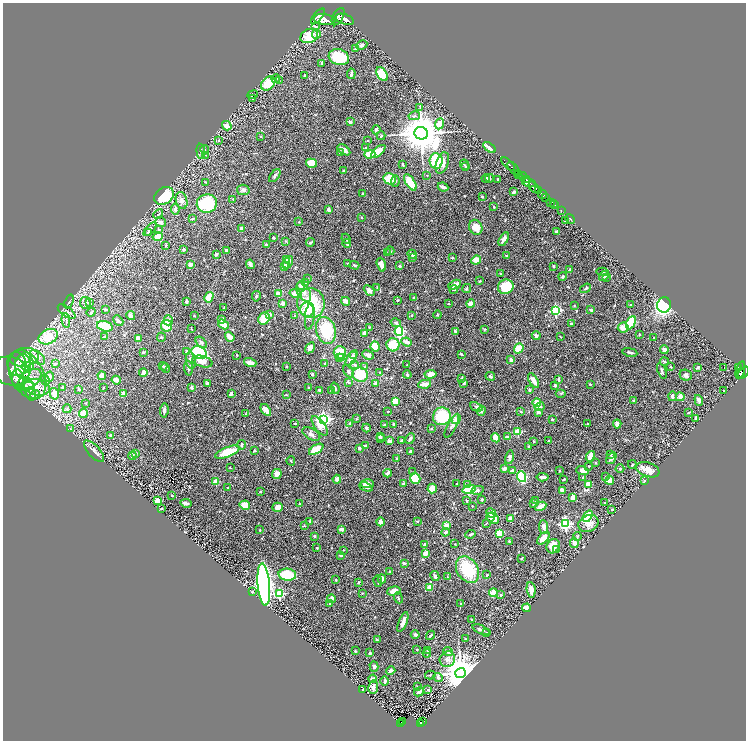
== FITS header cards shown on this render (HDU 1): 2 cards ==
NAXIS1  =                 1487
NAXIS2  =                 1476

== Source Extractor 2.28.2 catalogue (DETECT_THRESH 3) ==
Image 1487 x 1476 px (HDU 1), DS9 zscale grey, zoomed out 1/2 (1 PNG px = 2 x 2 image px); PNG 748 x 742 px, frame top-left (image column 2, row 1475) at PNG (3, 3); each listed source drawn as its Kron ellipse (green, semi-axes under 4 px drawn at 4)
Background 0.787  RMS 0.031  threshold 0.0923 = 3 sigma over >= 5 px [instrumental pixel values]
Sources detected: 670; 23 cannot appear on this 1/2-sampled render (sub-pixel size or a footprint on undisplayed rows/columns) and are neither listed nor drawn; of the other 647, the 500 brightest by FLUX_AUTO listed and drawn (147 fainter detections omitted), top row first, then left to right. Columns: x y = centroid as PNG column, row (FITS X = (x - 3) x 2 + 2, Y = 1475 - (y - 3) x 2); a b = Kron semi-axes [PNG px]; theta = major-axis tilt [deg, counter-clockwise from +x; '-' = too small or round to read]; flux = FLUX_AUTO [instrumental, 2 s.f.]
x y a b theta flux
318 16 9 4 52 6200
338 17 9 5 60 5900
345 19 9 5 -19 5600
324 20 11 5 -8 7300
315 26 4 3 - 9.1
316 34 4 4 - 26
309 36 9 7 22 160
362 45 6 4 26 16
355 49 3 3 - 5.3
339 57 10 8 -17 250
321 63 3 2 - 5.5
351 74 5 2 - 20
382 74 8 5 -55 160
304 75 2 2 - 12
276 78 4 4 - 8.9
279 81 3 3 - 4
268 83 8 6 42 210
252 95 5 3 - 9.1
253 98 4 3 - 6.3
420 107 3 2 - 4
414 116 6 4 12 12
350 122 3 2 - 7.9
440 124 5 4 - 88
227 126 5 4 - 33
376 130 4 4 - 9.7
421 133 7 6 - 24000
381 136 4 3 - 7.1
261 137 3 3 - 4
219 141 3 3 - 4.3
368 141 3 2 - 4.1
490 147 7 3 -36 42
365 148 2 2 - 14
205 150 4 3 - 7.7
344 150 7 3 -37 38
201 151 7 3 -85 10
378 151 9 4 40 81
340 152 3 3 - 13
370 154 5 3 - 160
206 155 3 2 - 4
436 161 8 6 -83 250
311 163 5 4 - 140
442 163 11 6 71 70
403 164 4 2 - 7.9
508 164 8 2 -44 1600
464 165 5 3 - 7.2
466 167 4 3 - 5.6
513 168 8 2 -51 1800
344 171 3 2 - 13
518 173 2 1 - 300
427 175 2 2 - 4.5
519 175 4 2 - 570
275 176 7 3 53 12
522 176 4 2 - 530
486 178 4 3 - 11
490 178 4 3 - 6.7
390 179 6 5 - 120
498 179 2 2 - 6
526 180 4 2 - 470
395 181 6 3 86 8.2
206 182 3 2 - 3.8
410 182 9 4 -58 170
529 183 7 3 -16 1400
443 187 5 2 - 17
534 187 6 3 -50 3300
243 190 6 5 - 19
539 191 2 2 - 550
514 192 3 2 - 20
363 194 3 2 - 5.7
542 194 5 2 - 1600
164 196 11 8 34 400
482 197 3 2 - 8.7
546 198 3 2 - 270
233 199 4 2 - 6.4
182 200 8 5 -74 28
551 202 2 1 - 11
207 203 10 9 - 390
553 203 2 1 - 59
555 205 2 1 - 14
494 207 2 2 - 5.6
175 209 5 3 - 20
328 210 3 2 - 33
561 210 2 1 - 25
158 214 5 2 - 5.4
193 218 4 2 - 7.1
362 218 3 3 - 4.3
570 219 5 2 - 4.6
565 221 3 2 - 4.9
160 222 5 5 - 22
299 222 3 3 - 5
476 227 8 6 -61 74
241 228 3 2 - 12
150 229 9 3 49 7.8
159 230 4 2 - 4.7
148 232 4 3 - 6.7
557 232 3 2 - 16
158 237 5 4 - 79
274 238 2 2 - 13
346 239 5 3 - 5.7
504 239 7 3 60 29
286 241 3 3 - 4.2
311 242 4 2 - 11
347 243 4 3 - 13
266 244 2 2 - 10
166 245 3 3 - 4.9
184 249 3 2 - 11
226 250 3 2 - 19
390 251 4 3 - 9.8
387 253 2 2 - 4.6
216 254 3 2 - 19
412 254 5 3 - 21
507 256 4 3 - 5.1
413 258 2 2 - 15
452 258 4 3 - 7.1
287 259 4 3 - 14
476 260 5 4 - 55
288 262 7 4 62 41
348 263 3 2 - 5
250 264 5 3 - 24
190 265 4 3 - 21
287 265 4 3 - 12
354 265 5 3 - 12
381 265 7 4 -72 43
284 266 3 3 - 32
399 266 2 2 - 16
554 266 3 2 - 6.5
570 270 4 2 - 14
602 272 5 2 - 6.7
501 274 3 2 - 3.8
563 276 4 3 - 10
604 276 6 3 41 42
607 277 3 2 - 4.2
307 279 3 2 - 4.6
480 281 4 2 - 4.2
306 282 4 3 - 9.6
455 285 7 3 25 49
301 286 4 4 - 24
377 287 3 2 - 5.3
506 287 8 7 - 250
466 288 5 3 - 7.8
585 288 6 3 34 8.8
369 290 6 4 -44 23
454 290 4 2 - 8.1
304 292 10 6 -61 38
278 293 4 3 - 42
296 294 6 4 -14 59
256 296 5 3 - 9.7
209 297 5 4 - 73
413 298 3 3 - 8.1
398 300 3 3 - 7.7
186 301 3 2 - 23
346 301 4 3 - 59
69 302 7 4 70 11
85 303 6 5 - 16
89 303 4 3 - 6.7
283 303 3 3 - 29
311 303 15 14 - 330
448 304 2 2 - 4.3
471 304 4 4 - 49
574 305 2 2 - 4
630 305 2 2 - 6.5
664 305 7 7 - 610
224 308 3 2 - 3.9
105 309 4 2 - 7.6
307 310 7 6 - 62
556 310 3 3 - 730
591 310 3 2 - 11
67 312 10 5 -35 18
91 312 4 3 - 7.5
270 314 3 3 - 14
412 315 3 2 - 3.9
437 315 4 2 - 5.4
131 316 4 3 - 27
194 316 3 2 - 3.8
295 316 3 2 - 9.2
310 316 13 5 84 25
264 318 6 5 - 100
66 320 7 2 -84 8.3
168 320 5 4 - 19
222 320 3 2 - 12
118 321 6 3 -44 17
396 323 5 4 - 14
631 323 7 4 63 290
224 324 6 3 -32 110
572 324 4 2 - 12
105 326 8 5 -16 160
167 326 6 5 - 110
369 327 2 2 - 4.8
623 328 5 5 - 52
191 329 3 2 - 4.7
484 329 3 3 - 6.8
326 330 14 9 -74 240
399 331 4 4 - 560
455 331 3 2 - 13
364 333 3 2 - 46
639 334 3 3 - 4.5
536 335 4 3 - 18
48 337 10 7 26 160
105 337 3 2 - 6.1
161 337 4 3 - 7.1
230 337 5 3 - 65
561 337 4 2 - 4.3
138 338 4 3 - 26
654 338 2 2 - 4.9
407 342 5 3 - 37
201 343 7 4 -45 18
393 345 6 6 - 150
375 347 5 4 - 120
310 348 6 3 58 41
519 348 5 4 - 100
664 350 4 4 - 15
187 351 4 3 - 13
143 352 3 2 - 9.6
630 352 7 2 -11 15
199 353 8 6 -28 900
340 353 6 6 - 120
461 354 3 2 - 11
237 355 2 2 - 4.1
368 355 6 3 -25 26
353 356 3 3 - 18
25 357 14 9 10 67
37 357 9 5 -43 36
339 357 3 2 - 7.3
342 358 4 3 - 27
352 358 9 3 57 35
191 360 8 5 -80 32
511 360 4 3 - 17
202 361 10 5 -15 50
664 361 4 2 - 9.3
250 363 6 3 -16 40
17 364 12 9 -79 96
55 364 4 3 - 8.6
325 364 3 3 - 9
355 365 4 4 - 9
407 365 3 2 - 4
23 366 13 8 -89 82
28 366 6 3 1 16
163 366 4 3 - 7.1
287 366 2 2 - 4.5
365 366 3 3 - 4.3
671 367 3 2 - 7
698 367 4 2 - 12
724 367 2 1 - 9.6
738 367 4 2 - 180
165 368 5 3 - 10
188 368 7 3 -86 11
740 370 9 2 75 220
11 371 19 14 -14 100
348 371 7 4 -50 13
662 371 8 3 -68 15
380 372 2 2 - 3.8
143 373 4 3 - 42
740 373 5 2 - 500
744 373 7 2 50 610
312 374 3 2 - 11
430 374 6 4 8 56
27 375 26 16 -62 230
360 375 8 7 - 180
407 375 4 4 - 7.3
686 375 6 5 - 19
102 376 4 3 - 35
490 376 5 3 - 14
49 377 5 4 - 18
462 378 3 2 - 10
18 379 10 6 -86 39
30 379 13 8 35 85
559 379 3 2 - 9
45 380 5 3 - 7
116 380 4 3 - 39
534 381 8 3 -60 45
207 383 3 3 - 11
348 383 4 3 - 12
375 383 4 3 - 26
464 383 3 3 - 6.4
425 384 6 3 10 56
590 384 2 2 - 10
555 385 3 2 - 14
27 387 8 4 9 23
37 387 13 8 -11 65
63 387 3 3 - 11
191 387 3 3 - 12
309 387 3 2 - 4.7
104 388 3 2 - 4.9
335 388 5 2 - 7.9
30 389 12 5 -76 31
79 389 3 3 - 12
319 390 3 2 - 9.9
332 390 4 3 - 8.2
529 390 3 3 - 10
724 390 2 2 - 3.9
124 393 3 2 - 46
561 393 5 3 - 6.9
54 394 6 4 -74 58
231 394 4 3 - 22
35 395 5 3 - 9.1
286 395 3 3 - 4.8
672 396 5 3 - 17
680 397 4 3 - 52
634 400 3 3 - 7.1
699 400 5 4 - 17
395 401 4 3 - 110
537 402 4 4 - 59
86 403 4 2 - 4.3
476 407 6 4 -24 11
540 407 5 4 - 17
67 409 4 4 - 8
164 410 7 3 83 18
266 410 7 3 -53 48
388 411 2 2 - 8.7
481 411 5 3 - 13
521 412 3 3 - 5.1
538 412 3 2 - 27
83 413 4 4 - 79
688 413 2 2 - 9.8
246 414 3 3 - 5.2
442 416 9 8 - 240
695 418 3 2 - 15
324 419 4 4 - 1700
356 419 3 3 - 5.2
456 419 5 4 - 49
552 419 3 2 - 6.4
295 423 2 2 - 6.7
350 423 3 3 - 8.2
394 424 2 2 - 34
587 424 3 2 - 4.6
617 424 4 3 - 41
384 425 3 2 - 7.8
320 426 11 5 -53 64
452 426 13 4 62 21
366 428 4 4 - 10
70 429 4 3 - 4.9
431 429 3 3 - 6.6
518 432 3 3 - 240
311 434 10 5 -29 22
110 435 2 2 - 23
380 436 3 3 - 12
508 437 3 3 - 21
496 438 5 3 - 54
381 439 3 3 - 8.4
410 439 6 3 63 15
401 440 3 2 - 6.7
549 440 3 2 - 3.9
389 441 3 3 - 24
534 441 3 3 - 4.8
242 445 5 3 - 12
365 446 4 2 - 16
528 446 3 3 - 4.5
359 448 3 3 - 10
316 449 8 3 32 140
94 451 13 6 -48 31
255 451 3 2 - 9
410 451 2 2 - 21
227 452 13 5 21 170
136 454 4 3 - 14
610 454 2 2 - 6.3
132 456 4 3 - 10
590 456 6 3 67 79
509 457 7 3 77 17
396 458 3 2 - 9.2
611 458 6 4 55 20
291 461 4 3 - 4.7
596 463 3 3 - 4.6
632 464 4 2 - 5.1
589 466 2 2 - 4.4
230 468 3 2 - 4.1
504 469 3 3 - 26
620 469 4 4 - 7.7
582 470 6 4 -19 34
648 470 12 7 -19 52
512 471 4 3 - 26
559 471 2 2 - 5.8
413 472 3 3 - 4.5
387 473 4 3 - 24
277 474 5 4 - 42
522 477 5 4 - 510
543 477 6 3 -6 26
583 477 4 3 - 8.4
605 477 2 2 - 5.8
415 478 5 5 - 160
337 479 4 3 - 25
564 479 2 2 - 9
610 480 4 3 - 110
644 481 3 2 - 3.9
216 482 3 2 - 190
403 483 3 3 - 6
367 484 7 4 -2 31
456 484 4 2 - 4.3
588 484 3 3 - 80
468 485 3 3 - 10
228 487 3 2 - 4.3
366 487 7 2 -23 19
432 488 5 4 - 79
469 489 7 4 11 190
478 490 6 3 12 14
562 490 3 2 - 45
260 491 3 3 - 4.2
172 496 2 2 - 6.1
573 497 3 3 - 39
482 500 2 2 - 8.4
536 500 3 2 - 4.9
158 501 4 3 - 59
467 501 3 2 - 6.7
186 503 6 2 -11 20
605 503 3 2 - 8.2
300 504 2 2 - 7.5
533 504 2 2 - 4.1
245 505 5 4 - 73
472 506 2 2 - 4.5
541 506 6 3 30 61
278 507 5 4 - 50
161 509 4 2 - 6.7
612 510 2 2 - 5.9
491 513 5 4 - 77
588 516 6 3 55 280
490 517 4 3 - 22
493 518 6 5 - 40
510 519 4 4 - 37
417 521 3 2 - 5.9
310 522 4 3 - 6.5
380 522 4 3 - 30
486 524 4 2 - 4.6
565 524 4 4 - 1300
588 524 10 8 24 51
446 525 4 4 - 35
304 526 4 3 - 5.9
544 527 7 4 -85 26
341 529 4 3 - 31
260 530 3 2 - 4.3
445 532 4 4 - 15
499 533 4 3 - 170
471 534 5 3 - 13
314 536 2 2 - 23
577 536 5 3 - 6.3
543 538 7 4 48 60
509 541 3 2 - 6
574 543 5 3 - 83
424 544 3 2 - 8.9
455 544 2 2 - 4.3
553 546 7 6 - 71
317 548 2 2 - 4.5
557 549 3 2 - 5.1
343 550 3 2 - 4.1
425 553 3 3 - 59
341 555 3 2 - 13
521 558 4 2 - 5.5
404 563 3 2 - 18
467 570 14 10 -57 280
389 572 4 2 - 8.9
287 575 9 6 -6 210
487 575 3 2 - 6.9
435 576 5 3 - 18
447 577 3 2 - 5.2
382 579 4 3 - 30
336 580 3 2 - 8.7
378 581 6 2 -79 5.8
358 582 4 3 - 6.2
264 584 21 6 -85 2700
429 587 3 3 - 62
531 590 8 4 -81 43
394 591 7 4 15 44
253 592 3 3 - 5.3
362 593 2 2 - 4.4
493 593 4 4 - 68
279 594 3 3 - 480
500 595 2 2 - 9.7
398 598 5 3 - 8.1
331 599 4 3 - 33
329 604 3 2 - 14
461 604 3 2 - 4.7
527 608 4 3 - 38
472 619 3 2 - 5.5
403 622 10 3 68 42
481 630 9 3 -23 15
486 633 3 2 - 5.1
415 634 4 4 - 14
431 635 5 3 - 12
465 639 2 1 - 4.2
377 640 4 2 - 10
417 649 3 2 - 6
428 650 4 3 - 10
355 651 4 3 - 4.7
448 652 5 3 - 31
370 653 2 2 - 35
427 653 4 3 - 6.8
447 659 8 7 - 38
374 666 5 4 - 17
391 671 5 3 - 23
461 673 5 5 - 21000
430 675 5 2 - 5.3
438 677 5 4 - 13
373 679 4 3 - 19
385 681 5 3 - 13
418 686 3 3 - 4.3
373 687 7 5 81 25
363 689 2 2 - 4.5
428 689 3 3 - 6.2
419 692 5 3 - 23
403 722 2 1 - 6.9
423 722 2 1 - 6
401 723 3 2 - 96
421 723 3 2 - 74
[147 fainter detections neither listed nor drawn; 23 sub-pixel or undisplayed-footprint detections neither listed nor drawn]